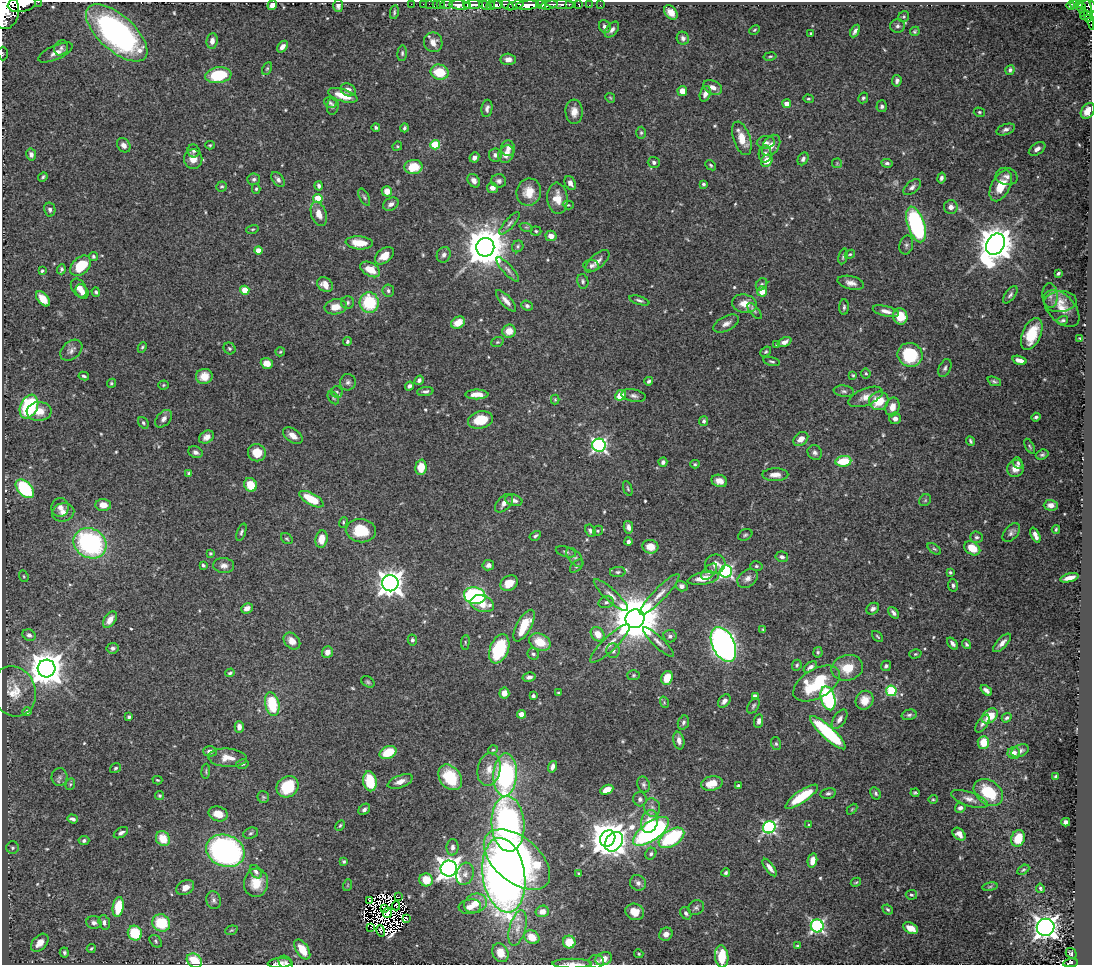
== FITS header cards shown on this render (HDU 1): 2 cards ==
NAXIS1  =                 1090
NAXIS2  =                  963

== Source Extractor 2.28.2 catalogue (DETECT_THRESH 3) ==
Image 1090 x 963 px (HDU 1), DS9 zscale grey, 1 PNG px = 1 image px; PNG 1094 x 967 px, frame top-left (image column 1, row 963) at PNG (2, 2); each listed source drawn as its Kron ellipse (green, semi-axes under 4 px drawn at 4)
Background 1.42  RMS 0.023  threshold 0.0676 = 3 sigma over >= 5 px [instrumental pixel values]
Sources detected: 583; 12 with non-positive FLUX_AUTO (blend fragments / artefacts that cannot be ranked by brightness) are neither listed nor drawn; of the other 571, the 500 brightest by FLUX_AUTO listed and drawn (71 fainter detections omitted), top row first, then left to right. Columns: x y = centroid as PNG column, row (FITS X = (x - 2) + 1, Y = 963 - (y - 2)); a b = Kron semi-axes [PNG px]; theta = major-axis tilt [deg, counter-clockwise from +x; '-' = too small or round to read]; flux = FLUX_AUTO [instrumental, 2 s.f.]
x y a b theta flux
38 2 2 2 - 55
22 4 14 7 11 5700
411 4 2 2 - 18
423 4 2 2 - 22
429 4 2 2 - 30
436 4 2 2 - 31
447 4 6 3 8 140
561 4 15 3 -3 540
569 4 3 3 - 400
1075 4 4 3 - 230
1079 4 3 3 - 190
272 5 5 4 - 11
440 5 3 2 - 50
460 5 10 4 -6 2800
473 5 10 3 2 2600
485 5 6 4 -21 340
496 5 7 3 6 2300
507 5 7 4 -34 820
515 5 8 4 19 1000
527 5 11 4 5 6000
541 5 5 3 - 1200
549 5 8 4 11 3000
579 5 4 3 - 120
589 5 2 2 - 21
600 5 2 2 - 17
338 6 6 5 - 5.3
467 6 3 2 - 710
491 6 4 3 - 570
1071 6 4 2 - 88
1089 6 7 6 - 1100
1081 8 4 3 - 230
6 10 18 13 85 14000
394 12 7 4 80 2.6
671 12 8 5 -50 13
1088 12 18 3 -76 360
1083 13 3 3 - 71
1085 15 5 3 - 120
904 17 6 5 - 2.3
1088 18 3 2 - 81
898 26 7 7 - 4.8
605 27 6 5 - 5.9
612 30 9 5 51 5.7
754 30 5 3 - 1.8
855 31 7 4 61 4.8
915 31 5 4 - 2.1
117 33 38 17 -42 390
811 33 4 4 - 2.1
683 38 6 6 - 5.5
212 41 8 5 83 9
433 42 10 9 - 13
283 47 7 4 48 8.8
61 48 8 6 57 4.8
56 53 19 7 24 17
402 53 8 4 84 3
3 54 7 5 -89 2.7
770 56 6 3 11 2
508 59 8 5 -3 8.2
267 68 7 4 62 2.4
1010 70 5 4 - 4.3
439 72 9 7 -12 45
218 75 13 8 8 81
897 81 6 4 83 4.6
713 87 10 6 -28 11
348 90 7 6 - 8.6
682 91 5 4 - 14
705 94 8 5 71 8.3
343 95 15 6 -17 30
610 98 5 4 - 1.7
863 98 5 4 - 2.6
808 99 5 4 - 2.2
330 103 6 5 - 2.8
787 104 4 4 - 16
333 106 8 6 83 3.5
882 106 6 5 - 3.8
487 108 9 5 80 5.9
1088 111 8 6 57 17
574 112 12 8 -86 14
979 112 5 4 - 2.2
376 128 4 3 - 2.8
405 128 4 3 - 2.8
1006 129 10 5 20 5.4
641 133 6 5 - 2.5
742 138 17 8 -71 26
766 142 9 6 6 5.5
124 145 8 6 -51 7.4
210 145 5 4 - 1.9
435 145 5 4 - 71
771 145 12 8 56 14
397 146 5 4 - 1.7
508 148 8 7 - 7.7
1037 149 9 5 33 7.2
193 151 6 6 - 3.3
31 154 6 5 - 5.5
506 154 9 7 60 13
765 154 8 6 87 6.8
495 155 6 6 - 5.7
474 157 5 4 - 6
193 159 10 9 - 16
803 159 7 5 58 4.1
767 161 6 5 - 19
654 162 6 5 - 4.5
837 163 5 5 - 1.8
887 163 5 4 - 3.7
711 165 6 4 -40 2.6
413 167 9 7 6 39
1007 176 11 8 -14 8.4
43 177 5 3 - 2.6
941 178 5 4 - 4.2
254 179 6 6 - 4
278 180 8 5 -52 5.4
474 181 7 5 -53 8
499 181 7 6 - 5
570 183 7 5 -60 6.7
703 184 4 3 - 2.7
222 186 5 5 - 2.6
319 186 4 3 - 4.2
1001 186 17 9 62 33
912 187 10 5 39 5.6
492 188 5 5 - 8.1
256 189 5 4 - 2
387 191 5 5 - 17
529 192 14 12 72 26
364 197 9 4 -62 3.4
318 198 4 4 - 46
557 198 15 10 -84 22
391 204 8 6 30 7.2
568 205 5 4 - 1.9
951 207 7 7 - 8.8
50 210 7 5 -78 4.3
319 214 12 7 -72 16
510 223 14 5 48 5.7
916 224 18 8 -72 220
526 227 7 4 -18 2.4
252 229 6 4 18 2
536 231 5 4 - 2.4
551 236 5 5 - 12
359 243 13 6 -5 28
995 244 11 8 59 3700
906 245 9 6 76 4.2
518 246 6 5 - 3.2
485 247 9 9 - 5500
258 250 4 4 - 23
850 254 5 4 - 2
444 255 8 7 - 6.1
93 256 4 4 - 2.8
384 256 11 7 39 19
843 256 8 4 77 2.5
597 261 15 7 42 9.9
81 266 12 8 45 47
591 266 8 5 -8 5
61 269 5 3 - 2.6
370 269 11 6 -29 27
508 270 16 5 -48 6.5
42 271 4 3 - 2.2
1058 273 4 3 - 2.8
583 281 7 5 -77 3.7
851 283 13 6 -13 10
761 284 6 5 - 3.1
325 285 8 6 -41 16
79 288 10 7 -57 12
245 290 4 4 - 38
388 291 6 6 - 4.2
762 291 5 5 - 20
82 292 8 5 -56 9.3
96 292 5 3 - 2.6
1010 295 10 5 54 4.3
1050 296 12 7 -88 7.5
43 299 9 5 -49 24
639 300 10 4 -17 3.7
506 301 14 5 -48 9.3
1060 302 16 10 6 15
347 303 6 6 - 4.2
369 303 10 9 - 82
744 304 12 9 -10 19
527 306 6 4 -24 3.6
336 307 11 7 10 20
844 307 8 4 88 3.3
1062 308 22 13 -47 22
755 311 10 4 -50 3.3
886 311 13 5 -14 9.2
900 316 8 7 - 27
1063 321 5 3 - 3.4
458 323 7 5 29 21
726 324 14 7 27 9.3
509 331 7 6 - 19
1032 334 17 9 66 43
1080 338 4 3 - 1.7
347 341 4 4 - 2.8
497 342 6 4 20 2.2
784 342 7 4 23 7.3
776 345 4 3 - 1.7
142 347 5 4 - 2.4
229 348 6 5 - 3.2
71 350 12 8 41 7.2
280 352 5 4 - 1.9
766 352 6 4 39 2.5
910 355 12 12 - 81
1019 360 7 4 -17 9.7
772 361 8 4 -14 2.6
267 363 6 5 - 17
945 368 9 6 65 4.3
866 373 5 5 - 2.5
853 375 4 3 - 1.9
84 376 5 3 - 2.8
204 376 8 7 - 16
419 380 5 4 - 4.7
649 381 4 3 - 3.5
994 381 7 4 -23 2.8
348 382 8 8 - 5.3
111 383 5 4 - 1.9
163 385 5 4 - 1.9
409 386 4 4 - 4.7
425 391 8 4 7 4.1
844 391 10 5 -6 4.9
337 392 6 5 - 3
477 394 11 5 0 16
620 395 6 5 - 27
633 396 12 6 -11 6.1
866 397 18 8 21 14
333 398 7 5 -52 2.5
555 400 5 4 - 1.8
879 401 10 9 - 40
29 407 12 8 65 150
892 407 9 7 77 14
39 411 12 9 2 20
1036 417 4 3 - 3
895 418 6 5 - 7.2
164 419 10 6 47 6.8
480 420 12 8 14 36
704 421 5 4 - 3.5
143 423 6 4 -52 2.9
293 436 11 6 -34 12
206 437 8 6 34 8.6
801 439 8 6 37 12
970 441 5 3 - 2.6
599 445 6 6 - 390
1030 446 8 4 -60 2.3
195 452 7 5 -24 5
815 452 8 7 - 4.9
257 453 9 8 - 23
1042 455 6 5 - 3.2
843 461 8 5 7 50
663 462 4 4 - 3.9
1018 463 6 4 -66 3.2
695 464 4 4 - 2.1
421 467 8 5 86 30
1015 468 9 8 - 14
189 473 4 3 - 2.9
775 475 13 6 1 11
719 481 8 6 -17 13
250 485 7 6 - 26
628 488 8 4 -72 2.3
25 489 11 7 -46 120
311 499 13 5 -29 49
514 500 8 5 -17 7.6
925 500 6 5 - 2.7
504 503 11 6 46 9.1
103 505 7 6 - 16
1051 505 7 5 -1 9.6
60 507 9 8 - 9.1
63 512 11 9 13 12
343 522 5 4 - 1.9
628 527 6 4 -78 5.9
1056 529 4 3 - 2.1
361 531 15 11 -7 45
590 531 6 5 - 4
598 531 5 4 - 2.1
241 532 9 4 71 3.3
1011 533 11 6 51 5.4
745 535 7 5 27 3
1035 535 8 4 -66 8.2
535 536 6 3 30 3
977 537 6 6 - 3.6
287 539 6 5 - 2.2
321 539 9 6 81 19
628 542 4 4 - 4.4
90 543 17 14 -30 260
650 547 8 7 - 17
972 548 9 6 -35 27
934 549 8 4 -36 2.6
566 552 10 5 -16 4
210 553 4 3 - 1.8
782 557 6 5 - 4.9
575 558 11 6 -51 5
715 564 10 9 - 12
203 565 4 3 - 2.7
224 565 10 7 -4 8.5
488 565 6 5 - 5.3
577 566 8 5 45 3.2
756 566 6 5 - 2.8
726 571 6 6 - 300
618 572 8 5 1 3.6
709 572 10 5 45 5.2
950 572 3 3 - 2.3
24 576 6 4 -69 2.1
703 578 16 6 10 25
748 578 11 8 37 8.6
1069 578 9 4 15 13
390 583 8 8 - 1700
509 583 9 7 30 22
953 585 6 5 - 3.7
682 586 6 5 - 6.6
660 594 28 6 46 17
611 595 22 6 -42 12
475 596 11 8 -14 290
606 602 8 5 16 4.1
482 604 12 8 -17 20
247 608 6 5 - 9.4
873 609 7 5 34 4.8
893 613 6 4 -51 4.6
635 619 9 9 - 8600
110 620 9 5 56 13
524 626 17 7 61 49
763 629 4 3 - 1.8
598 634 8 6 -51 20
29 635 7 5 -24 5.4
670 636 6 6 - 5
877 636 6 3 -45 1.9
412 640 5 4 - 3.1
292 641 9 7 -44 15
465 642 7 3 84 2
540 642 11 8 -23 35
658 642 21 5 -44 9
1002 643 12 5 46 8.3
610 644 26 7 44 17
723 644 18 11 -64 820
952 644 7 4 -50 5.2
966 644 5 3 - 3
113 648 6 5 - 4.3
499 649 15 9 68 110
613 651 7 7 - 5.4
327 652 6 5 - 8.9
818 652 5 4 - 2.4
533 654 6 5 - 4
915 654 6 4 16 2
797 665 5 4 - 2.7
886 666 5 5 - 3.8
810 667 7 4 35 6.4
47 668 9 9 - 3600
847 668 16 12 13 33
230 673 5 3 - 2.7
634 675 6 5 - 2.3
529 677 6 4 13 5.8
667 678 7 5 70 28
368 682 7 5 -30 2.8
817 683 25 14 31 100
986 690 6 4 -39 5.7
14 691 25 21 -70 39
891 691 5 5 - 120
504 693 5 5 - 11
559 693 3 3 - 2.5
533 696 4 3 - 3.4
755 696 4 4 - 12
828 698 12 7 -74 190
865 700 9 8 - 19
724 701 7 5 51 7.5
664 702 6 3 -73 1.7
272 704 12 7 -78 78
753 706 8 5 59 3.1
27 712 4 4 - 5
521 714 4 4 - 23
909 715 7 5 14 3.8
990 716 9 6 38 31
129 717 4 3 - 3.2
1007 718 5 4 - 3
840 719 11 6 57 8.6
759 721 7 4 82 5.2
683 722 7 5 69 3.7
982 724 10 5 56 5
239 727 6 4 89 7.5
828 733 23 6 -43 170
679 741 9 5 -77 7.7
983 742 6 5 - 27
776 744 6 5 - 2.7
493 750 5 4 - 1.8
210 751 7 5 0 7.4
1020 751 9 6 24 5.4
388 753 9 6 25 50
1014 753 6 6 - 10
228 758 19 9 -3 19
242 764 6 4 15 2.5
552 767 6 4 71 6.3
115 768 6 4 36 2.9
489 769 16 11 78 20
206 771 7 3 86 1.8
505 775 21 11 87 300
1056 776 3 3 - 2.4
60 777 9 8 - 5.5
450 777 14 10 -54 76
157 780 5 3 - 1.9
370 781 10 6 -79 55
400 781 13 6 20 11
712 783 11 7 13 26
70 784 6 4 69 2.3
644 784 8 6 -72 4.1
738 785 4 3 - 2.5
287 787 11 10 - 56
607 790 7 4 24 21
988 792 16 11 -38 57
828 793 8 5 12 3.7
876 793 6 4 -59 3.1
915 793 4 3 - 2.3
160 796 4 4 - 2.4
263 797 6 5 - 2.6
802 797 19 6 35 56
640 799 7 6 - 5.3
933 799 5 4 - 1.8
969 799 19 7 -19 11
652 808 9 8 - 6.9
960 808 5 5 - 5.1
364 809 6 5 - 4.4
852 809 6 4 46 1.7
218 814 10 7 -16 16
73 819 5 4 - 4.1
649 822 11 8 75 31
1066 822 4 4 - 5.4
508 824 28 16 -86 450
340 825 6 4 62 2.5
809 825 3 3 - 2.1
769 827 6 6 - 290
651 831 21 9 36 330
121 833 8 4 29 4.8
251 833 7 5 19 3
959 834 7 5 -43 9.7
608 838 8 7 - 3400
671 838 14 8 32 150
1018 838 8 6 71 26
163 839 8 6 -56 31
84 841 5 4 - 3.1
614 842 11 8 51 750
452 847 8 6 88 6.2
13 848 6 6 - 3.9
225 851 20 15 -20 520
651 854 6 5 - 3.3
517 860 39 22 -40 500
812 861 7 4 77 13
344 862 3 3 - 2.6
770 868 10 4 -54 8.5
449 869 8 8 - 1400
1023 870 7 4 30 2.2
256 872 7 5 -51 4.6
579 873 3 3 - 1.9
726 873 4 3 - 3.5
465 874 11 8 73 9.9
504 875 37 21 -81 1100
426 880 7 6 - 31
856 882 5 3 - 1.8
256 883 14 12 85 30
638 883 8 7 - 5.7
348 885 6 3 71 1.7
185 887 9 7 31 12
990 887 8 4 9 2.7
1040 888 4 3 - 3
911 895 6 4 -14 2.6
399 897 2 2 - 2.3
213 900 9 7 -76 5.6
369 901 3 2 - 2.2
475 903 11 9 23 21
396 906 4 3 - 1.8
118 907 10 5 81 45
470 907 11 7 6 12
385 908 3 2 - 2.8
696 908 8 7 - 4.2
888 909 5 4 - 3
542 911 7 5 14 12
635 912 9 8 - 22
387 913 5 3 - 2.4
686 913 7 5 -57 4.1
407 918 2 2 - 2.3
104 922 7 5 -74 5.4
94 923 7 6 - 5.7
161 923 9 8 - 61
817 926 6 6 - 320
371 927 4 2 - 9.6
1046 927 9 8 - 1300
518 928 18 8 75 15
911 928 8 5 -28 16
231 930 6 4 20 2
381 931 6 2 -74 1.9
135 933 7 7 - 52
666 934 7 6 - 10
532 937 8 6 -33 24
156 941 7 5 -45 2.7
569 942 6 6 - 34
40 943 11 6 47 13
797 946 4 3 - 2.1
91 948 5 3 - 2.2
302 949 11 6 -56 29
64 953 5 4 - 2.8
500 953 10 7 -61 22
1071 953 6 4 -40 4
639 954 5 4 - 2.1
722 956 11 6 -83 48
604 959 8 6 22 15
194 961 8 6 -36 43
596 962 7 6 - 5.2
280 963 12 5 3 9.9
286 963 8 6 -42 4.7
572 963 20 5 0 9
1070 963 7 4 10 140
At the frame edge (FLAGS 8, measured only in part): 12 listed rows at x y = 38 2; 22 4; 1089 6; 6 10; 3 54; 1088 111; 722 956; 194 961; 280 963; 286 963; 572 963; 1070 963
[71 fainter detections neither listed nor drawn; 12 non-positive-flux detections neither listed nor drawn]